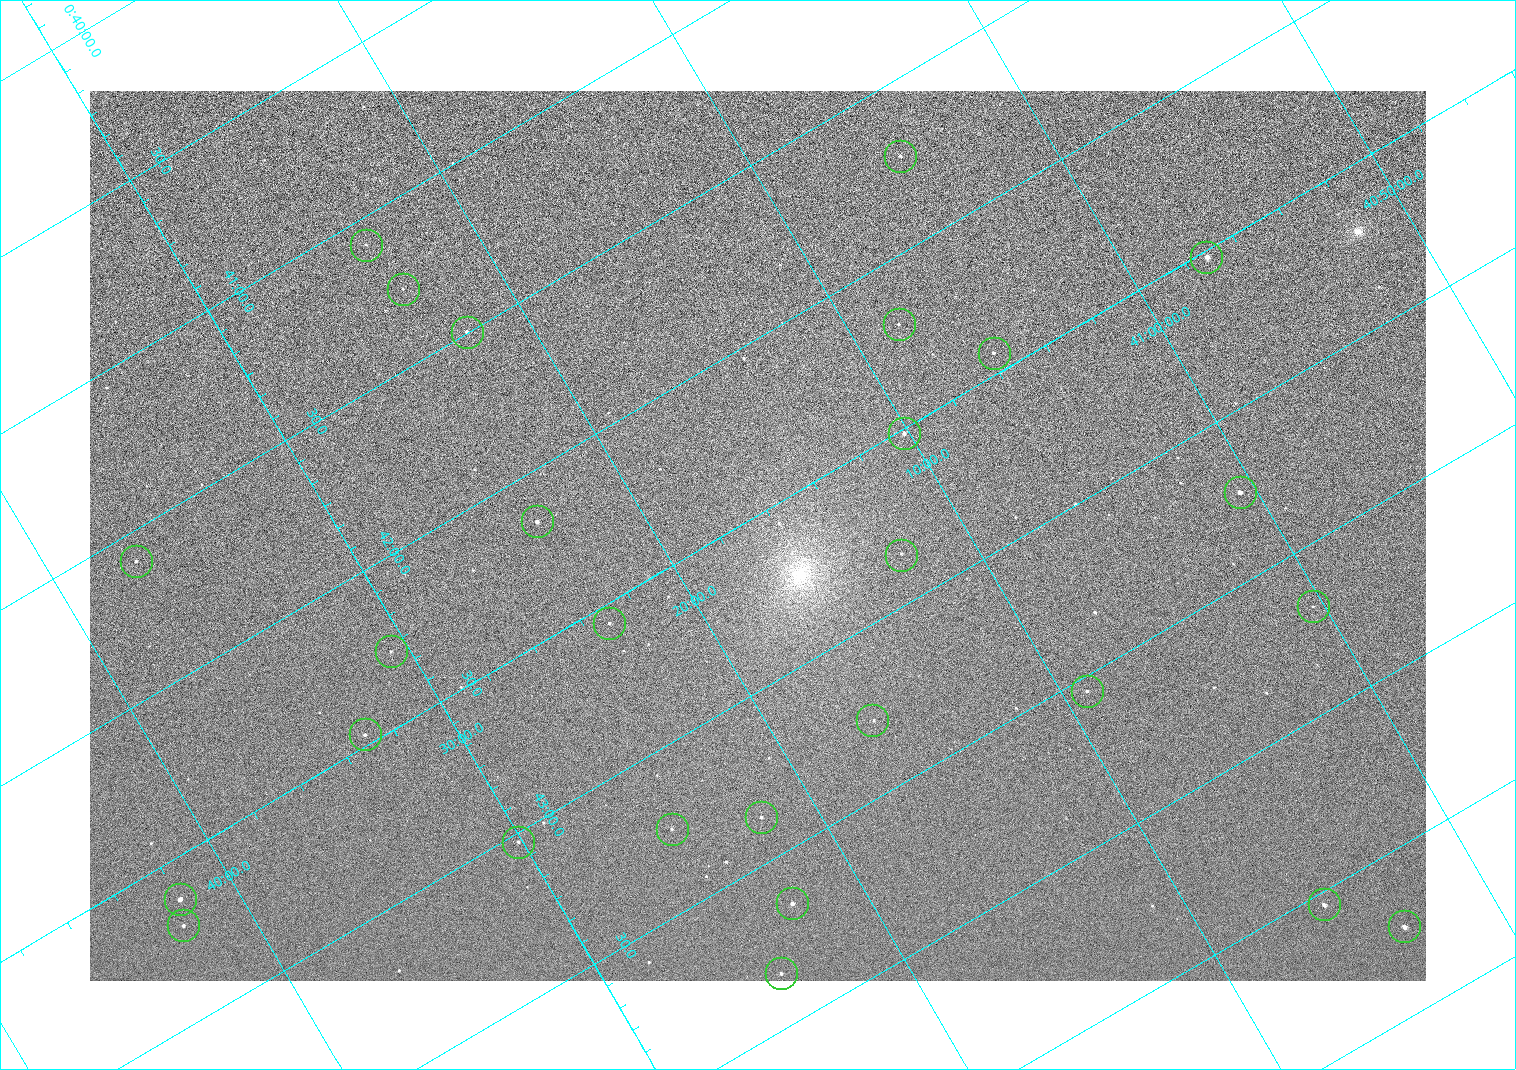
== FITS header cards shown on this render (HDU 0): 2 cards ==
NAXIS1  =                 1336 / length of data axis 1
NAXIS2  =                  890 / length of data axis 2

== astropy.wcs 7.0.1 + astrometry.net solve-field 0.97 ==
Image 1336 x 890 px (HDU 0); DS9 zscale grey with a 90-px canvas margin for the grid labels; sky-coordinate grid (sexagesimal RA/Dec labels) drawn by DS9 from the SOLVED WCS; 27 Tycho-2 reference stars matched to detected sources circled (green)
Header WCS: none
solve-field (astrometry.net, Tycho-2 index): SOLVED blind (the file carries no WCS)
Solved WCS: RA---TAN-SIP/DEC--TAN-SIP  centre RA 00:42:34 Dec +41:17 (10.64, +41.28 deg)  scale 2.22 arcsec/px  FOV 49.4' x 32.9'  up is -121 deg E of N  parity normal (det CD < 0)
(file carries no celestial WCS; the grid is the blind solution)
Tycho-2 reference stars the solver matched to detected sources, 27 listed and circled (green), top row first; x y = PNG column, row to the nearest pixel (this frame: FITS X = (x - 90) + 1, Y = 890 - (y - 91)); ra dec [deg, ICRS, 3 dp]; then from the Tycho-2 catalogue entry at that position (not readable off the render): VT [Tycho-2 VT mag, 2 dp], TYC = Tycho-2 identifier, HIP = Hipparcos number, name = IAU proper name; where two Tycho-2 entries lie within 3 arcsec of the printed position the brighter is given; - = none
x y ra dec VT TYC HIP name
900 156 10.431 +41.085 11.65 2801-2062-1 - -
366 245 10.270 +41.396 11.86 2805-219-1 - -
1206 257 10.629 +40.954 9.37 2801-2009-1 3333 -
403 289 10.317 +41.390 12.74 2805-201-1 - -
899 324 10.549 +41.138 12.52 2801-2061-1 - -
467 332 10.374 +41.370 10.16 2805-213-1 - -
994 353 10.609 +41.097 10.73 2801-2063-1 - -
904 433 10.628 +41.169 11.22 2801-2073-1 - -
1240 492 10.809 +41.009 9.29 2801-2078-1 - -
537 521 10.538 +41.392 10.59 2805-2135-1 - -
901 555 10.713 +41.209 11.21 2801-2008-1 - -
136 561 10.397 +41.617 11.40 2805-1201-1 - -
1313 606 10.920 +41.006 12.22 2801-1126-1 - -
609 623 10.639 +41.386 11.36 2805-2208-1 - -
391 651 10.568 +41.510 11.29 2805-2124-1 - -
1087 691 10.886 +41.153 10.99 2801-2037-1 - -
872 720 10.818 +41.276 11.21 2805-2125-1 - -
365 734 10.616 +41.550 10.67 2805-2192-1 - -
761 817 10.840 +41.365 11.39 2805-2131-2 - -
672 829 10.811 +41.416 11.59 2805-2157-1 - -
518 842 10.757 +41.502 11.21 2805-2136-1 - -
180 899 10.656 +41.699 9.58 2805-789-1 - -
792 903 10.914 +41.376 10.74 2805-2142-1 - -
1324 904 11.135 +41.093 10.71 2801-1503-1 - -
183 925 10.676 +41.706 11.29 2805-1943-1 - -
1404 926 11.183 +41.057 10.65 2801-1540-1 - -
781 973 10.959 +41.403 11.28 2805-2128-1 - -